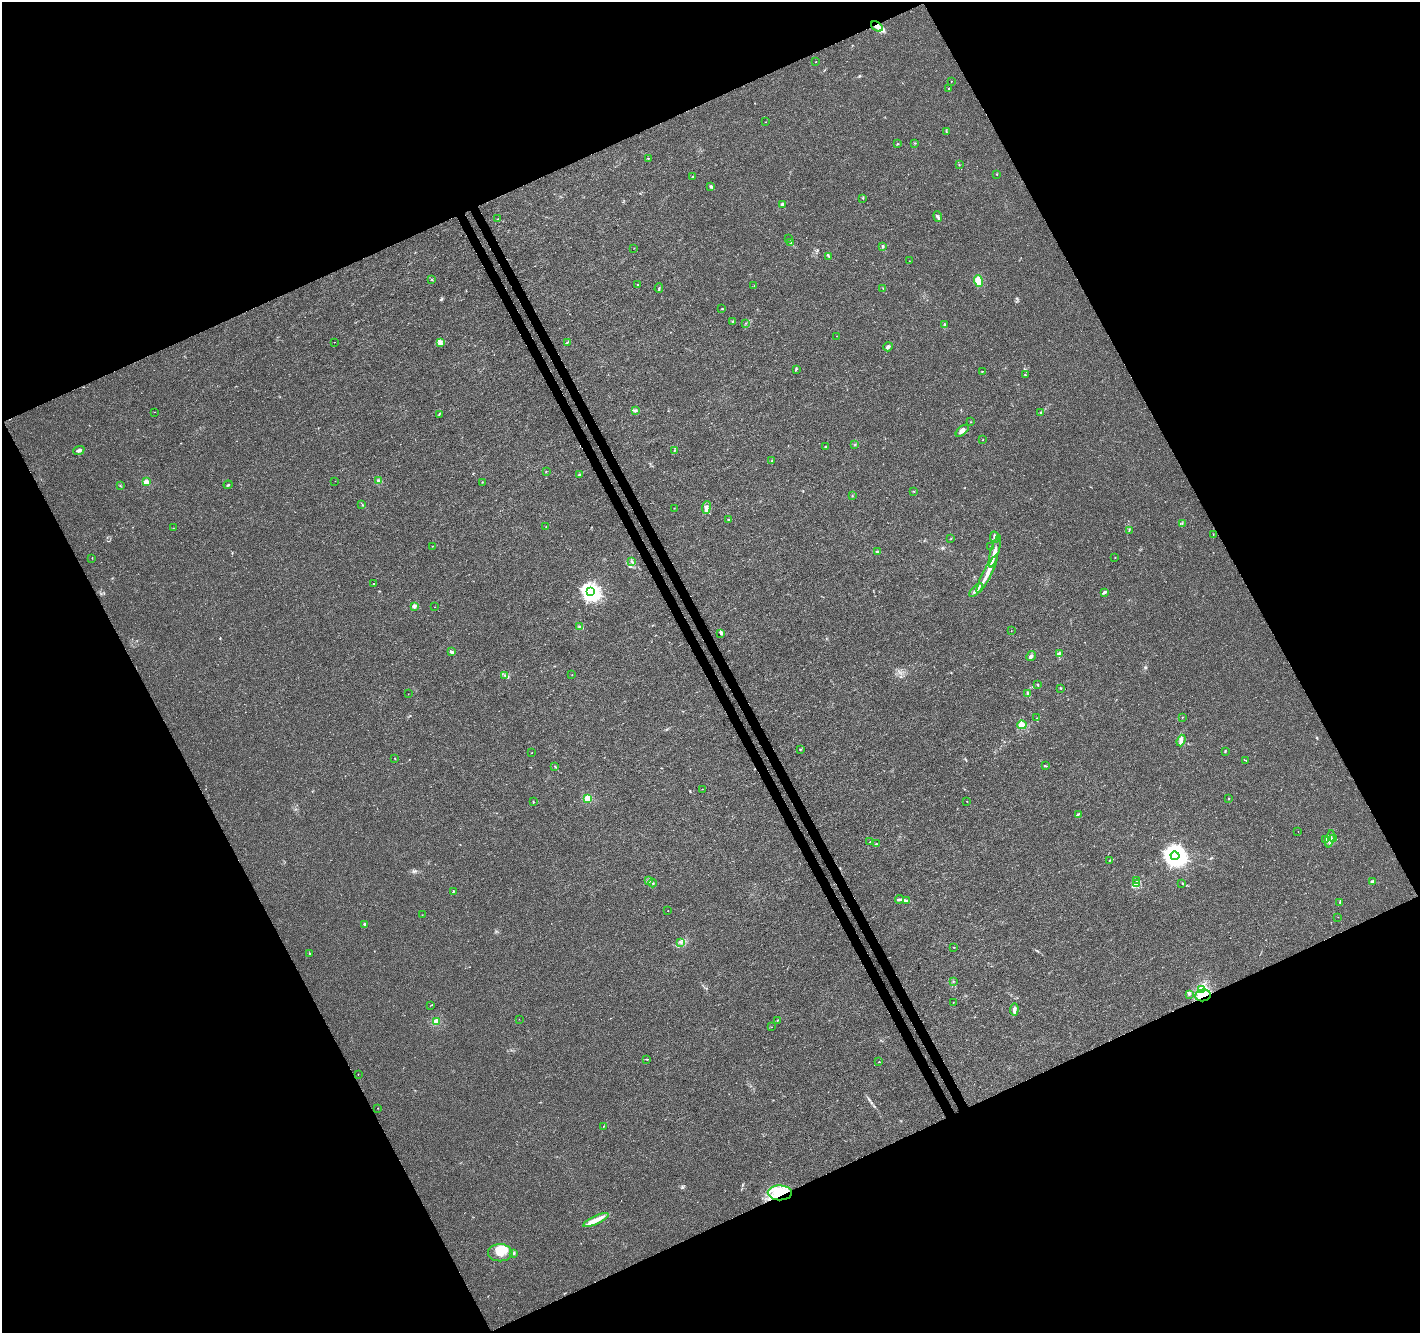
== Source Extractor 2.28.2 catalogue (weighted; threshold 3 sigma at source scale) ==
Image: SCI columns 53-5722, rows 123-5445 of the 5779 x 5626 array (HDU 1 of 3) = the unmasked area's bounding box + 8 px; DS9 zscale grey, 4 x 4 block average (1 PNG px = mean of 4 x 4 image px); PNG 1422 x 1335 px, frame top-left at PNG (2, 2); each listed source drawn as its Kron ellipse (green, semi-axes under 4 px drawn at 4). Shown black and unused: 46% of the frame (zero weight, under 3 of 4 exposures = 5% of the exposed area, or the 3 px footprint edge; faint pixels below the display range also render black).
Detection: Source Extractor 2.28.2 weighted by HDU 2 'WHT'. Background 0.00687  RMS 0.0026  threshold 0.0118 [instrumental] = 3 sigma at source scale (4.5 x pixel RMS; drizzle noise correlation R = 1.50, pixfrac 1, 0.0396/0.0396 arcsec/px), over >= 5 px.
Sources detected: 185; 1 inside a brighter object's white glare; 2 cosmic-ray / hot-pixel residue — neither listed nor drawn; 7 coinciding with a brighter row at this scale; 13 inside a brighter listed object's ellipse — not listed separately; the other 162 listed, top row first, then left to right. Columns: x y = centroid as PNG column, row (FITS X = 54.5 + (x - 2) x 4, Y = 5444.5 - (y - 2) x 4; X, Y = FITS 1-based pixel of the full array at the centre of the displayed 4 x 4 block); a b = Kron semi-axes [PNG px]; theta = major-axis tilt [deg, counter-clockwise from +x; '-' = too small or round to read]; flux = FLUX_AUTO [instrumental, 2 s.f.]
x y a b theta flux
877 26 6 4 -37 7.3
815 62 2 2 - 0.45
951 81 2 2 - 0.53
949 88 2 2 - 0.64
766 122 2 2 - 0.49
946 131 2 2 - 0.54
915 143 2 2 - 0.53
897 144 3 2 - 0.82
648 158 2 2 - 1.7
959 165 3 2 - 0.78
997 174 2 2 - 0.9
692 177 2 2 - 2.1
711 186 3 2 - 1.1
862 198 2 2 - 0.8
783 204 2 2 - 18
938 217 5 2 - 3.1
498 219 2 2 - 0.39
788 239 2 2 - 0.52
790 242 2 2 - 1.8
882 246 3 2 - 1.6
634 248 2 2 - 0.4
828 256 2 2 - 0.65
909 261 2 2 - 0.32
432 280 2 2 - 0.63
979 281 6 4 -72 22
638 285 2 2 - 0.95
754 285 2 2 - 0.5
659 288 5 2 - 1.6
883 288 2 2 - 0.76
722 309 3 2 - 0.68
733 321 3 2 - 1.4
745 323 2 2 - 0.44
945 325 2 2 - 1.1
836 336 2 2 - 0.33
334 342 2 2 - 0.51
440 342 4 2 - 2.1
567 342 2 2 - 0.99
888 347 5 3 - 2.7
796 369 4 2 - 1.4
982 371 2 2 - 0.63
1025 375 2 2 - 0.82
636 411 4 2 - 1.7
155 412 2 2 - 0.27
1040 412 2 2 - 0.72
439 414 2 2 - 0.61
970 422 2 2 - 0.57
962 431 8 3 41 7
983 440 2 2 - 1
855 444 2 2 - 0.6
825 447 2 2 - 0.92
79 450 6 3 21 4
675 450 2 2 - 0.6
772 461 2 2 - 1.2
546 471 2 2 - 0.78
579 474 2 2 - 5.3
335 481 2 2 - 0.29
379 481 3 2 - 1.7
146 482 2 2 - 46
482 482 2 2 - 0.49
228 485 4 2 - 1.5
120 486 2 2 - 0.58
913 491 2 2 - 0.62
852 496 2 2 - 0.74
362 505 2 2 - 0.68
674 508 2 2 - 0.74
706 508 6 4 82 5.3
728 520 2 2 - 1.1
1182 524 2 2 - 0.5
546 527 2 2 - 0.43
173 528 2 2 - 0.42
1129 530 3 2 - 1.1
1213 535 2 2 - 0.4
995 537 6 2 -82 5.4
951 538 2 2 - 0.34
432 546 2 2 - 0.71
990 547 2 2 - 0.7
877 551 3 2 - 1.5
995 551 17 2 75 15
92 558 2 2 - 0.51
1115 558 2 2 - 0.65
632 562 3 2 - 1.6
987 574 21 2 63 21
373 583 2 2 - 5.9
976 590 8 2 47 8
590 592 3 3 - 600
1104 592 4 2 - 3.8
414 606 2 2 - 21
435 607 2 2 - 0.48
579 627 3 2 - 1.6
1011 631 2 2 - 0.4
721 634 3 2 - 1.4
452 652 3 2 - 4.4
1059 654 3 2 - 8.8
1031 656 5 3 - 3
505 675 3 2 - 1.1
572 675 2 2 - 0.77
1037 684 2 2 - 0.69
1060 688 3 2 - 0.97
408 694 2 2 - 0.32
1028 694 3 2 - 1.8
1182 717 2 2 - 0.79
1037 718 2 2 - 0.96
1022 725 5 3 - 9.7
1181 740 6 3 70 5.3
800 749 2 2 - 0.82
1225 751 3 2 - 0.8
531 753 2 2 - 0.44
395 758 2 2 - 0.79
1246 760 2 2 - 0.88
555 766 3 2 - 1.1
1045 766 3 2 - 1.4
702 789 2 2 - 0.54
588 798 2 2 - 69
1228 798 2 2 - 0.7
533 801 2 2 - 0.76
967 801 2 2 - 0.46
1078 814 4 2 - 1.9
1298 831 2 2 - 0.41
1326 839 3 2 - 2.4
1330 839 9 3 75 6.5
1333 839 3 2 - 1.4
870 842 2 2 - 0.87
876 844 3 2 - 1.5
1175 856 4 4 - 1300
1110 860 3 2 - 0.86
648 880 4 2 - 2.4
1137 881 2 2 - 0.55
1372 881 3 3 - 2.3
653 883 4 2 - 1.5
1137 884 2 2 - 0.83
1182 884 2 2 - 0.46
453 892 2 2 - 1.1
900 899 5 2 - 3.6
907 901 3 2 - 1.6
1340 902 3 2 - 1.1
668 911 2 2 - 0.5
422 915 2 2 - 0.33
1338 917 2 2 - 0.28
364 924 2 2 - 8.4
680 942 2 2 - 0.56
954 947 3 2 - 0.7
309 953 2 2 - 0.85
953 981 2 2 - 0.73
1201 990 4 2 - 2.8
1189 994 3 2 - 2.2
1203 995 8 6 6 12
953 1002 2 2 - 0.58
431 1005 2 2 - 0.57
1014 1009 6 3 86 5.1
519 1019 2 2 - 0.26
777 1020 2 2 - 0.49
436 1022 2 2 - 65
771 1027 2 2 - 0.39
647 1059 3 2 - 1.2
879 1062 2 2 - 0.85
358 1074 2 2 - 0.53
378 1108 2 2 - 0.39
603 1126 2 2 - 0.5
780 1193 12 7 -2 30
596 1220 14 3 25 13
500 1253 12 8 -1 25
514 1253 4 2 - 1.7
Overlapping masked pixels (flux is a lower limit): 3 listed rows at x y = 877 26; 1203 995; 780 1193
Diffuse or blended objects may show on this block-average render without a row.